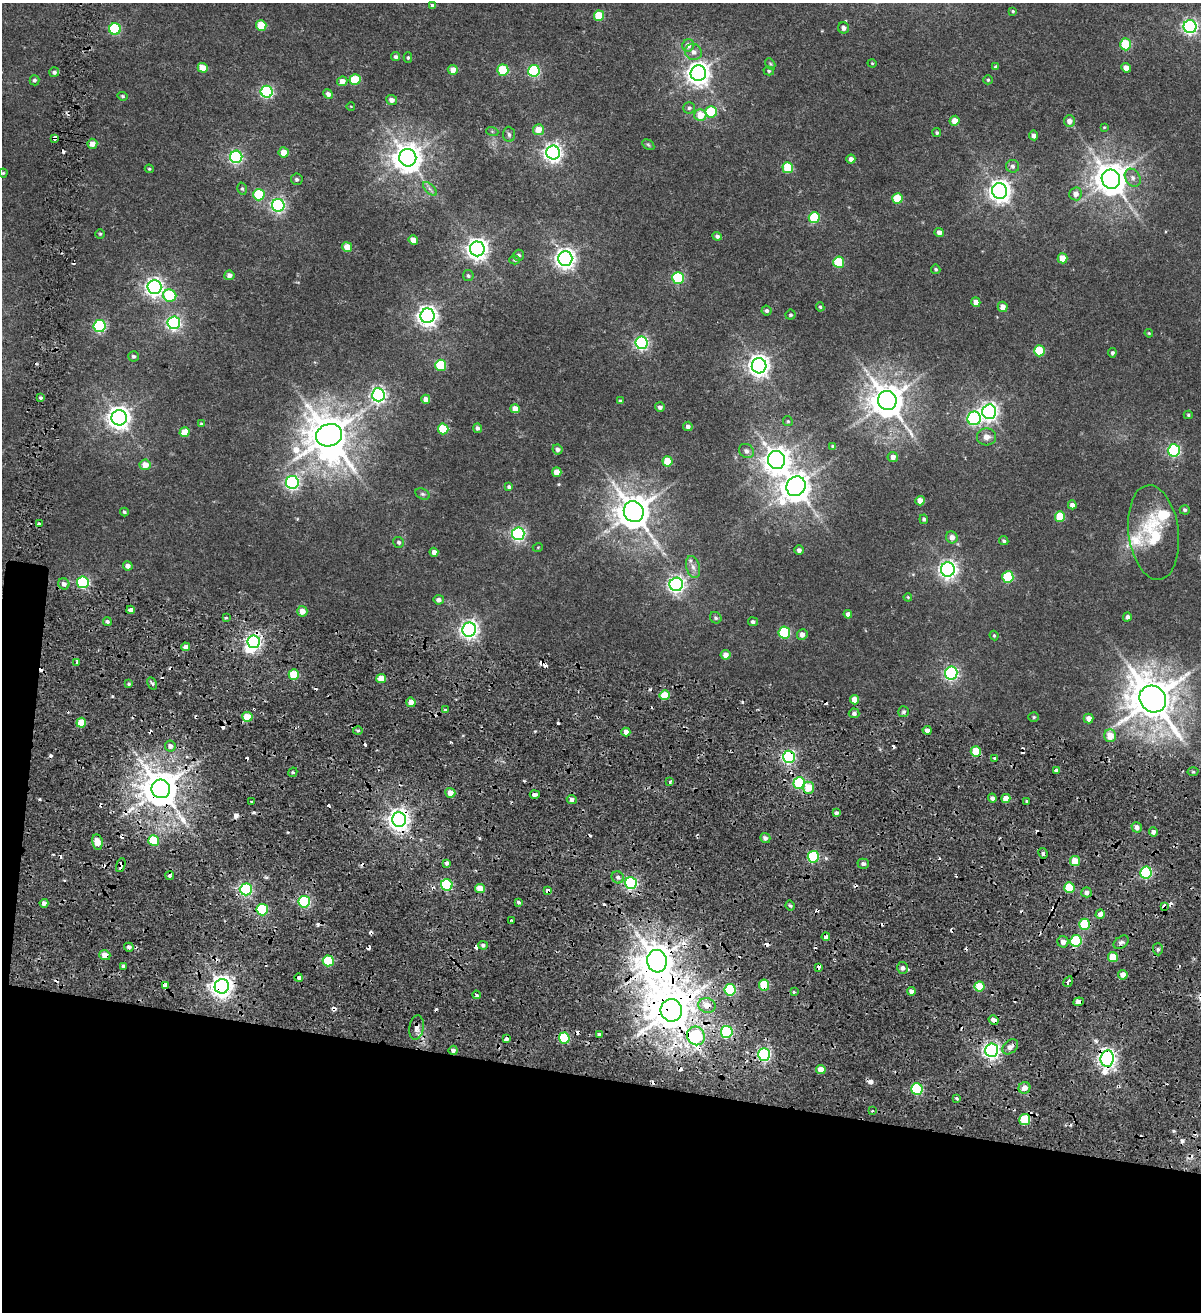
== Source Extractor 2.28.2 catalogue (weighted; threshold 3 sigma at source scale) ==
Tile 15 of 4 x 4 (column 3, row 4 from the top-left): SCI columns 2690-3888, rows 14-1323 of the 5438 x 5254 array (HDU 1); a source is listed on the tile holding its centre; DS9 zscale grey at full resolution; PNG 1203 x 1314 px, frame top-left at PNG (2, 3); each listed source drawn as its Kron ellipse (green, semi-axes under 4 px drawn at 4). Shown black and unused: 19% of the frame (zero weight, under 2 of 4 exposures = <1% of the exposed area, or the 3 px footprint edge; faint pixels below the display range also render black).
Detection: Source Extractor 2.28.2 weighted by HDU 2 'WHT'; one run over the whole footprint, this tile lists its part. Background 0.00679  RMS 0.0025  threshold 0.0113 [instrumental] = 3 sigma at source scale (4.5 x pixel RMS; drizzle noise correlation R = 1.50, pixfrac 1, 0.0396/0.0396 arcsec/px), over >= 5 px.
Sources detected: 354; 2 inside a brighter object's white glare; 62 cosmic-ray / hot-pixel residue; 1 long thin detection or spike segment (spike, bleed or trail) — neither listed nor drawn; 2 inside a brighter listed object's ellipse — not listed separately; the other 287 listed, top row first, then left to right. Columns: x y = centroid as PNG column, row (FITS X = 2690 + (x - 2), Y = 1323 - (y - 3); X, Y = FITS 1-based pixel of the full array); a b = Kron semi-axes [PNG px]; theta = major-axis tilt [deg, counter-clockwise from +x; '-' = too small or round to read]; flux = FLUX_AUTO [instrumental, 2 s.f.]
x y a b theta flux
432 6 4 3 - 0.52
1013 11 4 3 - 0.26
599 16 5 5 - 7.3
261 25 5 5 - 7.1
1190 27 6 6 - 59
844 28 6 5 - 0.97
115 29 6 6 - 22
1125 44 6 5 - 11
688 45 6 6 - 1.4
693 52 8 8 - 1.2
396 57 4 4 - 0.56
408 57 5 4 - 0.35
872 63 4 4 - 0.21
770 64 6 4 -60 0.31
996 67 4 4 - 0.56
203 68 5 4 - 3.3
1126 68 5 4 - 1.9
453 70 5 5 - 1.9
503 70 5 5 - 9.9
534 71 6 6 - 27
769 71 5 4 - 0.33
54 72 5 5 - 0.61
698 73 8 7 - 180
34 80 5 5 - 0.54
355 80 5 5 - 8.7
988 80 4 4 - 0.26
342 81 5 5 - 1.7
267 92 6 6 - 35
328 94 5 4 - 0.99
123 96 5 4 - 0.35
392 100 5 5 - 1.2
351 106 4 3 - 0.15
689 108 6 5 - 0.44
711 112 6 5 - 9.7
700 115 6 6 - 3.6
955 121 5 5 - 2.2
1069 121 6 5 - 1.4
1104 127 3 3 - 0.18
538 130 5 5 - 2.8
492 131 6 4 -19 0.26
937 133 4 4 - 0.36
509 134 7 6 - 0.52
1034 135 5 4 - 0.98
54 138 4 3 - 2
92 144 5 5 - 1.9
648 145 7 4 -31 0.32
284 152 5 5 - 2.7
553 152 7 7 - 98
236 157 6 6 - 39
408 158 8 8 - 320
851 159 4 4 - 0.96
1013 166 6 6 - 0.58
788 168 5 5 - 8.1
149 169 4 3 - 0.28
3 173 4 4 - 0.29
1133 178 9 7 -58 1
297 179 6 5 - 0.51
1111 179 10 9 - 380
242 188 6 4 -73 0.36
430 189 9 4 -45 0.59
1000 191 8 7 - 150
1076 194 6 6 - 1.3
259 195 6 5 - 13
897 199 5 5 - 7
278 205 6 6 - 53
814 218 5 5 - 11
939 232 4 4 - 1.1
100 234 4 4 - 0.27
717 236 5 4 - 0.58
413 240 5 4 - 2.4
347 247 5 4 - 2.6
477 249 7 7 - 140
518 255 5 5 - 0.59
565 258 7 7 - 140
1063 258 5 5 - 3.6
515 260 5 4 - 0.31
839 262 5 5 - 11
936 269 4 4 - 0.35
229 275 5 5 - 1.1
468 276 5 5 - 0.41
678 278 6 5 - 19
154 287 7 7 - 90
170 296 6 6 - 12
976 302 5 4 - 1.6
820 307 5 4 - 0.34
1003 307 5 5 - 1.5
767 311 5 5 - 0.51
791 315 5 5 - 0.36
427 316 7 7 - 120
174 323 6 6 - 48
100 326 6 6 - 28
1149 333 4 3 - 0.22
641 343 6 6 - 46
1039 351 5 5 - 9.1
1112 353 4 4 - 0.46
133 356 5 5 - 0.51
441 365 5 5 - 10
759 366 7 7 - 140
378 395 6 6 - 64
41 398 3 3 - 0.37
426 399 4 4 - 1.3
620 401 4 3 - 0.25
887 401 10 9 - 470
660 407 5 5 - 0.68
515 409 4 4 - 1.9
989 412 7 7 - 88
1188 415 4 4 - 0.3
119 418 7 7 - 170
974 418 7 6 - 39
788 421 5 4 - 0.3
201 424 4 4 - 0.29
688 426 5 4 - 0.71
477 428 5 4 - 0.59
443 429 5 5 - 7.6
184 432 5 5 - 3
329 435 13 11 20 640
987 437 9 8 - 1.4
833 446 4 3 - 0.5
558 449 5 5 - 0.86
1174 450 6 6 - 31
746 451 8 6 -37 0.87
893 457 5 5 - 1.3
776 460 9 8 - 240
667 461 5 5 - 6.2
145 465 5 5 - 2.5
557 472 5 4 - 2.4
292 482 6 6 - 50
796 486 10 9 - 300
509 487 4 4 - 0.5
422 494 8 5 -26 0.41
920 501 4 4 - 2.1
1072 505 4 4 - 0.99
1185 510 5 4 - 0.46
124 512 4 4 - 0.37
634 512 11 9 -58 470
1060 517 5 5 - 6.7
924 519 5 4 - 0.47
39 524 3 3 - 1.9
1154 532 47 25 -83 13
518 534 6 6 - 50
952 537 6 5 - 1.3
1004 541 5 4 - 0.47
399 542 6 5 - 0.56
538 547 5 3 - 0.19
799 550 5 5 - 0.68
434 552 4 4 - 1
128 566 5 4 - 1.1
693 567 11 6 -74 1.2
948 569 7 7 - 95
1008 577 6 5 - 12
83 582 6 6 - 26
64 584 6 5 - 0.95
676 584 7 6 - 75
908 597 4 3 - 0.21
439 600 5 4 - 0.87
131 610 4 4 - 1.8
302 611 5 5 - 1.9
848 614 4 4 - 0.95
1127 617 4 4 - 0.68
226 618 3 3 - 0.54
716 618 6 5 - 0.45
107 621 4 4 - 0.49
753 622 5 4 - 0.49
469 630 7 7 - 98
784 633 6 6 - 15
802 634 5 5 - 1.2
994 635 5 3 - 0.27
254 642 6 6 - 77
186 647 4 4 - 1.5
726 655 5 5 - 1.5
77 662 3 2 - 0.47
951 673 6 6 - 49
294 675 5 5 - 7.6
381 678 5 4 - 2.8
152 683 6 3 -62 0.41
129 684 4 4 - 0.29
664 695 5 5 - 5.4
1153 699 14 12 -48 810
854 700 4 4 - 2.3
411 702 5 4 - 1.7
445 710 3 3 - 1.2
904 712 5 5 - 0.44
854 713 5 5 - 0.6
247 717 5 5 - 4.2
1034 717 5 4 - 0.32
1089 718 5 5 - 1.5
81 723 5 5 - 5.3
358 730 5 3 - 0.36
927 730 4 4 - 1
626 732 4 4 - 1.7
1110 736 6 6 - 3.1
170 746 5 5 - 1.1
976 751 5 5 - 5.8
789 757 6 6 - 37
994 758 3 3 - 0.33
1056 771 3 3 - 1.8
293 772 5 4 - 0.3
1193 772 5 3 - 0.26
670 782 3 3 - 0.51
799 783 6 5 - 17
808 788 6 5 - 4
161 789 9 9 - 580
450 793 5 5 - 2
535 794 5 3 - 3.3
992 798 4 4 - 0.82
1006 798 4 4 - 2.6
572 799 5 4 - 1
251 801 3 3 - 1
1027 802 4 3 - 0.48
836 813 4 3 - 0.47
399 819 7 7 - 150
1137 827 5 5 - 1.1
1153 832 5 4 - 0.77
765 838 5 5 - 0.71
154 840 5 5 - 8
97 842 8 5 -80 2.5
1043 853 5 4 - 0.58
813 857 6 5 - 19
1075 861 5 5 - 4.2
446 863 3 3 - 3
863 864 6 5 - 0.65
121 865 7 4 71 1.7
1146 873 6 5 - 27
170 876 4 3 - 1.9
618 877 6 5 - 0.77
631 883 6 6 - 37
447 885 6 5 - 20
1069 888 5 5 - 7.4
246 889 6 6 - 38
480 889 5 4 - 2.9
548 890 4 3 - 1.6
1086 892 5 5 - 0.96
304 902 6 5 - 24
519 902 3 3 - 1.6
44 903 4 4 - 1.1
790 905 5 3 - 0.37
1164 906 4 3 - 2.2
262 910 6 5 - 18
1100 914 5 4 - 1.2
511 920 3 2 - 0.25
1084 924 5 5 - 11
826 937 4 3 - 2
1076 941 6 5 - 16
1063 942 5 5 - 1.2
1121 942 8 5 37 0.68
483 945 5 4 - 0.53
129 947 5 4 - 0.63
1158 949 6 5 - 0.54
105 955 5 5 - 2.2
1113 957 5 5 - 4.7
328 961 5 5 - 12
657 961 11 10 - 530
123 966 4 3 - 5
818 967 3 3 - 1.9
902 968 6 5 - 0.88
1123 975 5 4 - 1.3
299 978 4 3 - 1.9
1068 982 6 3 59 2.4
764 985 5 5 - 9.3
165 986 4 3 - 4.1
222 986 7 7 - 160
979 987 5 5 - 5.3
730 990 6 5 - 18
911 991 4 4 - 1
794 992 4 3 - 0.29
476 995 4 3 - 8.5
1079 1002 5 4 - 2.2
707 1005 8 7 - 2
671 1010 11 11 - 810
994 1020 5 3 - 3
416 1028 12 7 81 1.2
727 1032 6 6 - 29
599 1035 3 3 - 3.1
696 1036 9 8 - 22
564 1038 5 5 - 11
507 1039 3 3 - 1.3
1010 1047 9 6 43 1.2
453 1050 5 4 - 0.6
992 1050 6 6 - 87
764 1054 6 6 - 44
1107 1058 8 6 83 100
821 1070 4 4 - 2.6
1024 1088 6 5 - 1.6
917 1089 6 5 - 22
957 1099 3 3 - 0.98
872 1111 3 2 - 0.21
1025 1120 5 5 - 10
Overlapping masked pixels (flux is a lower limit): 34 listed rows (the first 20) at x y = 54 138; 39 524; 254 642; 976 751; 789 757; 1056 771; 161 789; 399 819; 813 857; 1075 861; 121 865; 170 876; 246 889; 548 890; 1164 906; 1084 924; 105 955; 657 961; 818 967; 764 985